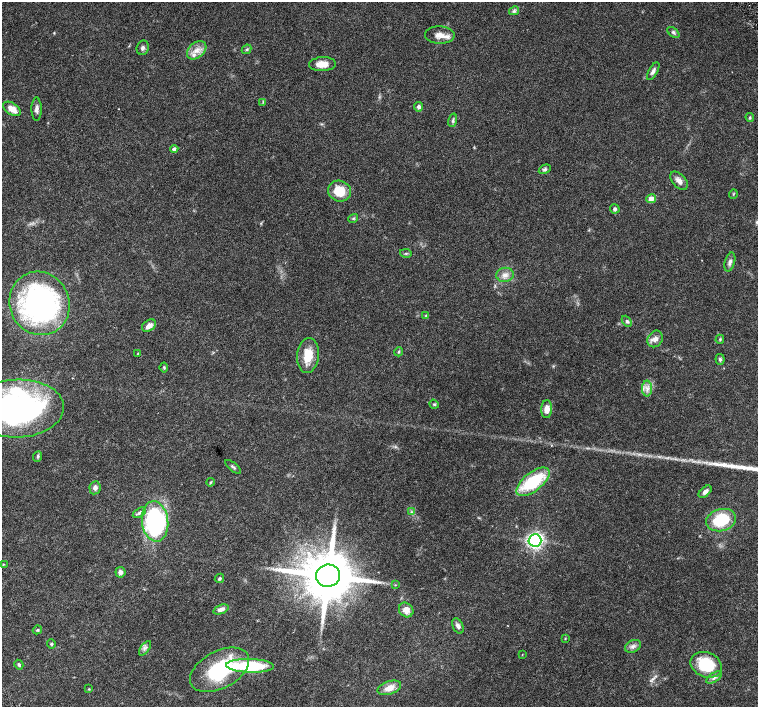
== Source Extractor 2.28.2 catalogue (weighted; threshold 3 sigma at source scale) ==
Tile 7 of 4 x 4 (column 3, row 2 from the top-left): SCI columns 3029-4539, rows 3031-4439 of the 6057 x 6002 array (HDU 1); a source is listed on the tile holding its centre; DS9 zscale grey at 2 x 2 block average (1 PNG px = mean of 2 x 2 image px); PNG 760 x 709 px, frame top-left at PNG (2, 2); each listed source drawn as its Kron ellipse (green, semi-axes under 4 px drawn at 4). Shown black and unused: <1% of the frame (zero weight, under 4 of 8 exposures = <1% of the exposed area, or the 3 px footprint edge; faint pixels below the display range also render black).
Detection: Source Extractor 2.28.2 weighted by HDU 2 'WHT'; one run over the whole footprint, this tile lists its part. Background 0.0161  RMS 0.0013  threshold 0.00541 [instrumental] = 3 sigma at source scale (4.09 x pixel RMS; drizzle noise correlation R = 1.36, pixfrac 0.8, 0.0396/0.0396 arcsec/px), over >= 5 px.
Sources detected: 78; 1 too faint to see at this stretch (2 x 2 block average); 2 inside a brighter object's white glare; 2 long thin detections or spike segments (spike, bleed or trail) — neither listed nor drawn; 1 inside a brighter listed object's ellipse — not listed separately; the other 72 listed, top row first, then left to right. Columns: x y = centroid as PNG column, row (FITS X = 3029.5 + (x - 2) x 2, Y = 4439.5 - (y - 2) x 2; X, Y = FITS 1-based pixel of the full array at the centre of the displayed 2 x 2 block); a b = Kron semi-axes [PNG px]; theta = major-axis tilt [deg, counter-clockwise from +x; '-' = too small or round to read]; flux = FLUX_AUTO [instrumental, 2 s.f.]
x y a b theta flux
514 11 5 4 - 0.63
673 32 7 4 -39 0.66
440 35 15 9 -3 2.9
143 48 7 6 - 0.87
247 49 5 3 - 0.45
197 50 11 7 41 2.5
322 64 13 7 3 3.2
653 71 10 4 60 1.1
263 102 3 2 - 0.24
419 107 4 4 - 0.85
12 109 10 6 -33 2.9
37 109 11 5 -90 1.3
750 117 4 3 - 0.35
453 120 7 4 76 0.58
174 149 4 4 - 0.83
545 169 6 4 33 0.58
679 181 11 6 -47 1.7
339 191 12 10 -18 6.4
733 194 5 3 - 0.29
651 199 5 4 - 2.4
615 209 5 4 - 0.55
353 219 5 3 - 0.4
406 253 5 2 - 0.37
730 262 10 5 74 1.1
505 275 8 7 - 1.8
39 303 32 29 -67 74
426 315 4 3 - 0.31
627 321 6 4 -48 0.65
149 326 7 5 34 1.9
655 339 9 7 57 1.7
720 339 4 3 - 0.34
399 352 4 3 - 0.34
138 353 4 2 - 0.18
308 355 17 11 84 6.4
720 359 5 4 - 0.58
164 367 5 3 - 0.39
647 388 8 5 90 1.5
434 404 5 3 - 0.37
17 408 47 29 2 66
547 409 9 5 87 2.3
38 456 5 4 - 0.47
233 467 10 3 -40 0.56
210 482 4 3 - 0.29
533 482 20 9 39 18
95 488 6 5 - 1.1
705 492 7 4 42 1.3
411 512 4 2 - 0.34
139 513 7 3 31 0.68
721 520 15 11 16 13
155 521 20 13 -83 50
535 540 6 6 - 51
3 565 3 2 - 0.24
120 572 5 5 - 1.2
328 576 12 11 - 1900
219 578 5 3 - 0.48
395 585 3 2 - 0.17
221 609 8 4 21 1.5
406 610 8 6 -48 2.6
458 626 8 5 -65 1.1
37 630 5 3 - 0.38
565 638 3 2 - 0.22
51 644 4 4 - 0.43
633 646 8 6 26 1.1
145 648 8 2 54 0.62
522 654 3 2 - 0.13
19 665 5 3 - 0.5
706 665 16 12 -23 15
250 666 24 7 -2 23
220 670 32 18 28 25
714 677 9 4 34 1
389 688 12 6 19 3.1
89 689 4 2 - 0.22
Isophote crosses this tile's border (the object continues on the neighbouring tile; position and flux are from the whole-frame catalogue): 1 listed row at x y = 17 408